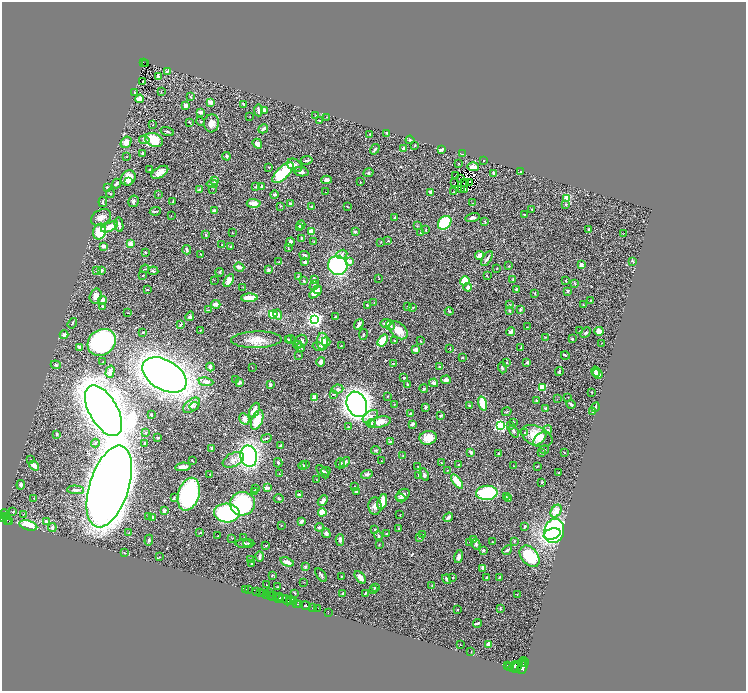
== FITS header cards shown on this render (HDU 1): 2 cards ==
NAXIS1  =                 1488
NAXIS2  =                 1378

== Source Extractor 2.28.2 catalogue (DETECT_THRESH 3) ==
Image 1488 x 1378 px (HDU 1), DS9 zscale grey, zoomed out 1/2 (1 PNG px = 2 x 2 image px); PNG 748 x 693 px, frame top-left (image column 1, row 1378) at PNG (2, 2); each listed source drawn as its Kron ellipse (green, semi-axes under 4 px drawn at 4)
Background 0.512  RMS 0.024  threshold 0.0708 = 3 sigma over >= 5 px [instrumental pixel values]
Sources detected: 518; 47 cannot appear on this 1/2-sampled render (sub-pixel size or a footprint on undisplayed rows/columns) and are neither listed nor drawn; the other 471 listed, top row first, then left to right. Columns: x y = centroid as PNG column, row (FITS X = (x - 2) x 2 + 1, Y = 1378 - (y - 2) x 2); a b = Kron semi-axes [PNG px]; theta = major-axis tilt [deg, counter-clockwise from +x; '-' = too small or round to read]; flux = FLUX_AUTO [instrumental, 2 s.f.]
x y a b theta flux
143 62 2 1 - 26
146 63 3 1 - 2.6
167 71 2 2 - 6.1
158 76 3 3 - 7.5
143 81 2 1 - 2.9
135 92 4 2 - 4.1
161 92 2 2 - 2.6
191 97 4 2 - 3.8
140 99 4 3 - 32
210 102 3 2 - 33
244 104 3 2 - 4.7
186 105 4 3 - 18
258 110 6 2 -85 9.4
265 110 2 2 - 71
200 112 4 2 - 13
250 116 2 2 - 1.5
316 116 3 2 - 2
327 117 2 2 - 1.7
319 120 3 2 - 2.6
201 121 4 3 - 4.2
190 123 4 1 - 3.1
211 123 9 7 84 26
153 125 2 1 - 1.4
263 129 5 2 - 12
167 131 7 2 -18 8.2
387 133 4 2 - 5.8
370 134 2 2 - 4.1
144 140 5 4 - 8
154 140 9 6 -23 130
410 140 4 3 - 6.2
126 142 6 5 - 38
257 144 5 4 - 20
415 146 3 2 - 2.5
404 148 4 3 - 15
375 149 5 2 - 7.6
441 150 4 3 - 9.9
142 154 4 2 - 4.3
462 154 3 2 - 3.8
126 156 2 2 - 1.4
227 156 4 3 - 6.5
307 160 6 2 10 4.8
483 161 2 1 - 1.7
459 164 2 2 - 2.4
295 165 8 6 -34 24
269 167 4 2 - 2.1
473 167 6 3 -1 18
150 169 2 2 - 2
160 172 9 5 32 31
301 172 7 4 -9 15
521 172 3 2 - 5.1
283 173 13 6 44 220
368 173 5 4 - 5.9
494 173 3 2 - 8.8
456 175 2 1 - 4.4
128 178 8 6 44 58
461 179 2 1 - 0.54
327 180 5 4 - 15
215 181 3 3 - 19
128 182 4 3 - 7.3
360 182 2 2 - 3.4
455 182 2 1 - 3
465 182 2 1 - 1.4
469 182 2 1 - 1
116 184 5 3 - 10
212 184 5 2 - 4.7
107 187 3 3 - 3.1
256 187 3 2 - 2.4
262 187 4 3 - 8.2
213 189 3 2 - 1.7
462 189 2 1 - 2.7
199 190 3 2 - 14
465 190 2 1 - 2.6
326 192 2 1 - 2.1
430 192 3 2 - 16
454 192 3 2 - 2.8
110 193 4 2 - 3.2
158 194 2 2 - 1.6
274 194 4 3 - 9
567 199 3 3 - 180
133 201 6 5 - 11
173 201 2 1 - 1.8
103 202 5 3 - 5.5
254 203 7 3 -3 35
472 203 2 2 - 1.8
290 204 3 2 - 5.8
566 204 3 3 - 2.7
280 206 3 2 - 2.7
312 207 3 2 - 15
348 207 2 2 - 1.9
532 209 2 2 - 2.7
155 211 5 2 - 6.5
214 211 2 2 - 18
525 215 4 2 - 4.9
171 216 3 2 - 1.6
101 217 11 7 29 24
395 217 2 2 - 7.9
472 218 7 3 14 10
485 221 3 2 - 2.2
445 223 7 6 - 310
119 225 7 2 -80 10
301 225 4 4 - 16
417 226 3 2 - 2.4
110 227 9 4 26 51
300 228 4 2 - 4.3
426 230 3 3 - 3.5
588 230 4 3 - 4.5
100 232 8 6 71 130
232 232 2 2 - 1.6
311 232 4 3 - 49
355 232 4 3 - 5.6
421 232 3 3 - 4.6
624 233 2 1 - 30
206 235 3 2 - 5
301 238 3 2 - 4.4
314 241 2 2 - 1.5
388 241 2 2 - 3.7
290 242 5 3 - 18
381 242 2 2 - 1.4
130 244 3 3 - 31
221 245 2 2 - 1.4
104 246 3 3 - 24
231 247 3 2 - 4.3
288 248 4 2 - 2.4
187 250 5 3 - 5.5
145 252 2 2 - 4
342 254 5 4 - 11
201 255 3 2 - 4.1
305 255 5 2 - 9.8
479 255 4 3 - 44
487 259 8 2 58 15
350 261 2 2 - 37
633 261 3 2 - 4.6
279 262 2 2 - 1.9
305 262 4 3 - 13
338 265 10 9 - 490
581 265 2 2 - 52
509 266 3 2 - 1.9
239 267 5 3 - 18
497 268 3 2 - 1.8
145 269 4 2 - 3
101 270 4 3 - 8.6
268 270 4 3 - 6.1
96 271 3 2 - 3.1
153 271 5 3 - 5.9
220 272 4 3 - 4.1
143 275 3 3 - 2.2
298 276 3 3 - 2.5
487 276 4 2 - 2.2
379 278 2 2 - 1.5
214 280 2 1 - 1.8
229 280 7 4 56 40
314 280 4 3 - 7.8
513 280 4 2 - 2.7
304 281 3 2 - 4.4
465 281 4 4 - 84
566 281 2 2 - 2.7
575 284 3 2 - 4.1
314 285 5 3 - 9.1
243 287 2 1 - 2
468 287 4 3 - 18
318 289 4 3 - 8.5
516 289 3 2 - 6.5
148 290 3 2 - 2.5
568 291 3 3 - 6.5
316 292 7 4 44 37
535 293 3 2 - 5.2
96 296 8 5 75 23
249 298 8 3 3 74
103 300 4 3 - 7.5
591 300 3 2 - 2.5
374 303 2 1 - 0.98
216 304 5 3 - 28
367 305 3 2 - 5.5
509 305 3 3 - 3.3
583 305 2 2 - 3.4
103 306 4 2 - 4.2
407 306 2 2 - 1.9
413 308 3 2 - 2.3
520 309 4 2 - 4.8
209 310 3 2 - 2.8
449 311 4 3 - 6.5
509 311 3 3 - 3.8
128 313 2 1 - 1.5
273 314 4 4 - 110
278 314 5 4 - 17
190 316 5 4 - 7.4
335 316 3 1 - 3.6
315 319 4 4 - 1500
72 323 5 2 - 4.8
386 323 6 3 6 16
359 324 5 2 - 17
180 325 4 2 - 4.9
390 325 5 3 - 7
527 327 2 2 - 2.2
200 330 2 2 - 1.9
398 330 11 7 -44 55
579 331 2 2 - 1.9
599 331 5 4 - 39
143 332 3 2 - 4
511 332 4 3 - 23
586 333 6 3 44 5.9
363 334 5 2 - 5.2
64 335 4 3 - 15
545 337 3 2 - 2.4
288 339 3 3 - 4
290 339 4 3 - 4.4
572 339 3 2 - 4.2
256 340 25 8 1 56
383 340 6 4 56 80
301 341 7 6 - 15
323 341 8 5 -89 59
395 341 2 2 - 4.4
420 341 3 3 - 2.7
102 342 15 12 37 550
326 342 4 3 - 19
602 343 2 2 - 1.6
298 345 4 3 - 4.7
341 346 3 2 - 2.1
79 347 4 2 - 6.8
318 347 6 4 -16 13
300 348 4 3 - 4.9
521 348 4 2 - 2.7
416 349 3 3 - 35
450 349 3 2 - 2
299 355 2 1 - 1.5
565 355 4 2 - 3.2
462 358 3 2 - 3.1
103 361 2 1 - 1.2
321 362 4 3 - 19
507 362 3 2 - 2.8
527 362 4 3 - 7.1
393 363 3 2 - 3.2
56 365 5 3 - 4.9
210 367 4 3 - 14
439 367 4 3 - 4.2
252 368 2 1 - 1.4
502 368 5 3 - 4.9
559 371 4 3 - 5.1
596 371 5 2 - 31
110 372 6 4 75 17
597 374 6 2 -22 41
164 375 24 15 -30 3100
404 378 2 2 - 5.6
235 380 3 2 - 2.6
446 380 5 3 - 20
206 382 7 4 -8 28
240 382 2 2 - 43
434 383 4 3 - 6.6
270 385 3 2 - 9.1
407 385 4 2 - 4.1
542 387 3 3 - 170
337 389 6 4 8 8.3
424 389 4 3 - 4.2
592 392 2 1 - 1.3
334 394 3 2 - 3.1
387 396 2 2 - 2.5
568 397 2 1 - 1.3
314 398 4 3 - 63
557 399 2 2 - 1.8
536 400 2 2 - 3.2
483 403 7 3 -72 100
357 404 13 10 -68 3300
394 404 2 2 - 1.7
571 404 4 2 - 6.8
192 405 10 6 41 19
469 405 2 2 - 5
194 406 5 3 - 4.5
426 407 3 2 - 5.4
595 407 5 2 - 7
546 409 4 3 - 6.9
254 410 8 4 66 50
104 411 28 14 -60 8300
592 411 3 2 - 4.9
507 412 5 2 - 3.2
151 414 2 2 - 4.4
411 414 3 3 - 14
370 416 8 5 36 21
441 416 4 3 - 6.7
244 419 6 4 -60 21
257 420 10 5 69 84
380 422 11 5 13 47
513 422 3 3 - 4.5
371 423 4 3 - 8.2
413 424 4 3 - 13
510 425 4 2 - 4
500 426 3 3 - 780
348 427 3 3 - 3.3
548 429 4 3 - 4.6
514 431 7 4 -55 9.2
525 432 4 3 - 5.1
146 433 3 2 - 2.2
57 434 3 2 - 5.4
536 436 16 10 -23 81
157 437 2 2 - 3.5
266 438 5 3 - 5.5
428 438 8 7 - 66
540 439 8 4 45 20
390 442 4 2 - 2.8
95 443 4 2 - 4
145 443 2 2 - 6.9
281 445 3 2 - 4.7
212 448 4 3 - 5.1
376 450 5 3 - 4.8
545 450 4 2 - 3.1
471 452 3 2 - 8.6
541 453 4 2 - 2.8
564 453 2 1 - 2.1
498 454 3 2 - 5.8
249 456 10 8 -78 890
403 456 4 2 - 2.7
31 460 2 2 - 1.9
233 460 11 6 27 28
192 461 3 2 - 3.9
381 461 2 2 - 2
345 462 6 3 47 7.3
278 463 4 3 - 5.5
340 463 5 4 - 11
442 463 3 2 - 2.1
305 465 3 2 - 3.3
458 465 2 2 - 2.6
34 466 5 3 - 46
303 466 4 3 - 8.6
418 466 2 1 - 2
514 466 2 2 - 1.7
537 466 4 1 - 2.1
183 467 8 3 6 28
447 470 3 2 - 2
326 471 4 3 - 6.8
323 472 8 3 -49 10
559 473 2 2 - 2.5
210 474 2 2 - 3.2
279 474 3 2 - 1.7
367 474 6 4 17 13
424 474 6 4 -63 9.5
418 475 4 2 - 2.9
316 479 3 2 - 1.7
457 481 8 3 -53 73
542 482 3 2 - 3
21 485 5 4 - 7.4
354 486 2 2 - 1.6
109 487 42 19 72 12000
267 488 4 3 - 20
255 489 3 1 - 1.8
76 490 8 3 -3 12
254 491 3 2 - 2.9
356 492 3 2 - 6.8
487 493 10 7 6 390
189 494 17 10 74 540
299 495 3 2 - 16
403 495 7 5 36 20
506 497 3 3 - 3.3
34 498 2 2 - 2.5
174 498 4 2 - 5.7
279 498 5 3 - 5.1
400 498 5 4 - 7.5
508 498 4 3 - 4.9
323 501 6 3 50 14
382 502 8 4 71 66
243 504 12 11 - 420
375 506 9 6 -87 21
164 511 3 3 - 8.9
556 511 7 5 58 46
13 512 3 2 - 2.4
322 512 4 4 - 68
227 513 13 9 -4 550
5 515 6 3 -63 190
23 515 2 1 - 3.9
400 515 2 1 - 1.2
149 516 4 2 - 3.6
5 517 3 2 - 140
152 517 3 2 - 21
448 517 5 3 - 11
3 519 3 2 - 290
7 520 5 2 - 120
10 521 3 3 - 42
301 521 3 2 - 14
46 522 4 3 - 18
28 525 9 4 -16 170
281 525 2 2 - 1.6
525 526 3 2 - 5.2
52 527 4 3 - 12
319 527 4 4 - 7.3
375 529 3 2 - 2.8
399 529 3 3 - 4.7
554 531 12 10 71 770
129 533 2 2 - 1.8
200 533 2 2 - 3.9
326 533 5 4 - 12
387 534 2 2 - 4.4
552 534 9 5 18 300
423 535 2 2 - 1.4
218 536 2 1 - 2.5
378 536 4 3 - 7.3
232 538 3 2 - 1.7
244 538 3 2 - 3.2
420 538 2 2 - 2.1
149 540 5 3 - 6.4
340 540 6 3 89 8.1
473 540 3 2 - 3.3
514 541 3 2 - 2.5
470 542 3 2 - 2.5
492 542 2 2 - 3.4
249 543 6 3 -4 5.9
243 544 8 2 0 6.2
379 544 2 2 - 3.1
476 544 5 3 - 6.6
266 546 2 2 - 4.1
483 550 3 2 - 4.3
507 550 5 3 - 8.1
124 553 3 2 - 2.4
260 556 5 3 - 8.2
530 556 12 8 -50 170
159 557 2 2 - 1.4
459 557 7 3 77 15
250 559 3 3 - 5.2
287 562 7 4 -20 24
252 563 2 2 - 5.4
305 567 4 3 - 4.6
482 568 4 2 - 12
272 575 3 2 - 2.6
321 575 8 2 -55 7
342 576 2 2 - 2.6
360 577 7 3 -52 23
453 577 2 2 - 4.4
487 577 4 2 - 5.9
500 577 4 2 - 2.9
447 579 5 3 - 11
304 582 2 1 - 1.1
266 585 2 2 - 1.7
432 586 3 2 - 2.6
278 587 2 2 - 3.1
375 588 3 2 - 9.7
246 589 2 1 - 9.9
248 589 2 1 - 23
374 590 3 2 - 3.2
256 592 2 2 - 110
269 592 2 1 - 25
260 593 3 2 - 140
263 593 3 3 - 100
295 593 3 2 - 2.7
343 593 2 2 - 4.2
365 593 3 2 - 7.4
266 594 2 2 - 150
270 595 2 2 - 480
517 595 2 1 - 1.6
272 596 5 2 - 550
279 597 4 2 - 370
279 598 5 1 - 190
282 599 3 2 - 210
287 600 5 3 - 310
291 600 4 2 - 270
293 602 3 2 - 260
297 604 2 2 - 210
300 604 3 2 - 320
305 606 5 2 - 580
312 608 2 1 - 18
318 608 2 1 - 18
500 608 3 2 - 2.4
457 610 3 1 - 2.1
328 613 2 1 - 13
478 623 4 2 - 12
489 644 3 2 - 30
460 645 2 1 - 2.6
471 652 2 1 - 1.4
524 662 5 2 - 340
522 663 4 2 - 540
507 665 2 1 - 26
510 666 2 1 - 6
513 666 6 3 47 930
517 667 7 4 57 1100
523 668 7 3 71 1200
At the frame edge (FLAGS 8, measured only in part): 1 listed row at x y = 3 519
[47 sub-pixel or undisplayed-footprint detections neither listed nor drawn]